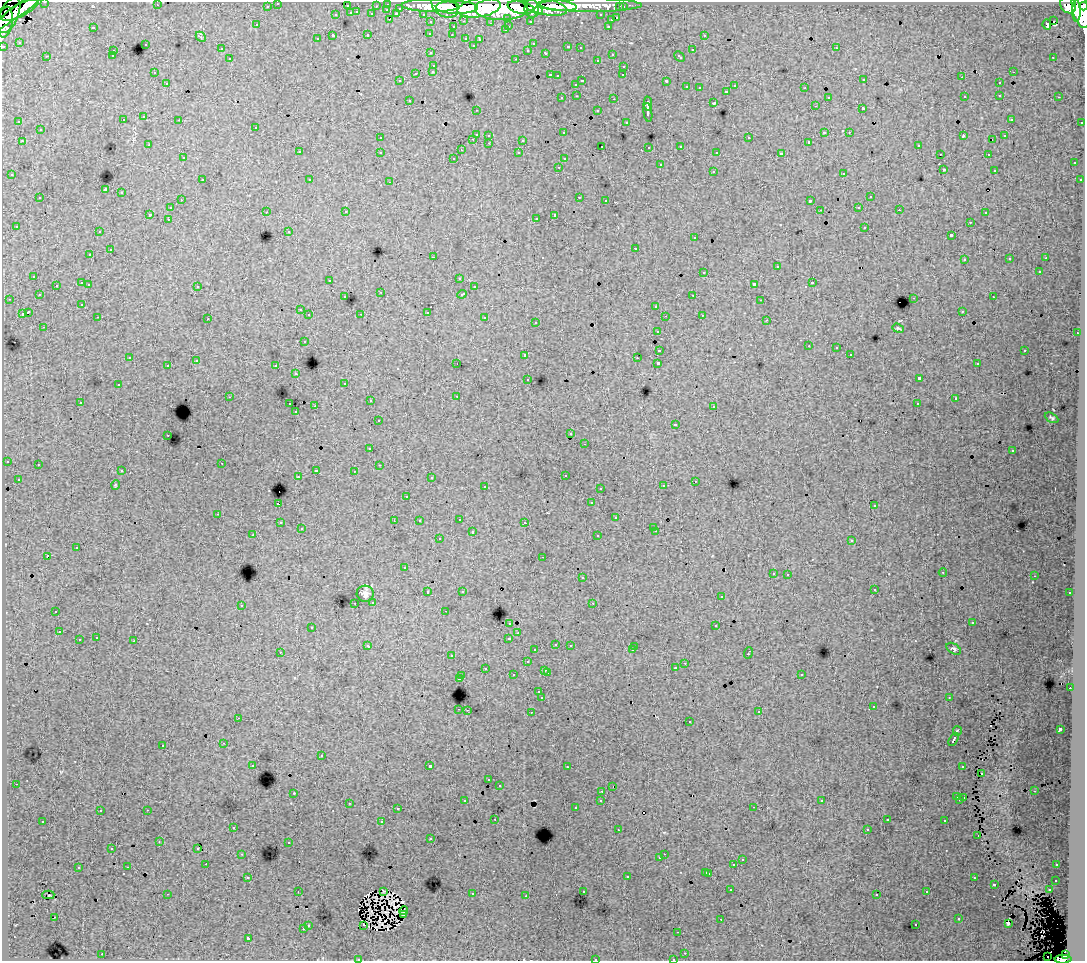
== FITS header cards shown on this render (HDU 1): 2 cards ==
NAXIS1  =                 1083
NAXIS2  =                  959

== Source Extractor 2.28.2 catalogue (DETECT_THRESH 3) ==
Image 1083 x 959 px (HDU 1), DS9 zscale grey, 1 PNG px = 1 image px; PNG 1087 x 963 px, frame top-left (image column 1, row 959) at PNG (2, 2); each listed source drawn as its Kron ellipse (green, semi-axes under 4 px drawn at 4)
Background 96.5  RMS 0.86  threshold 2.59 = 3 sigma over >= 5 px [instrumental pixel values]
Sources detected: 480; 6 with non-positive FLUX_AUTO (blend fragments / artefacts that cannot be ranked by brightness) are neither listed nor drawn; the other 474 listed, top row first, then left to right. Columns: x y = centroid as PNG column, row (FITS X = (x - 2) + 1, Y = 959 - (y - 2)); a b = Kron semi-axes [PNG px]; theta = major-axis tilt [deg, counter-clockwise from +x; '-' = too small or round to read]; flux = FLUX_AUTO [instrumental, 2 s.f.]
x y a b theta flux
45 2 3 2 - 1900
278 3 3 3 - 1900
388 4 3 3 - 3000
157 5 2 2 - 54
590 5 52 7 0 110000
1068 5 9 7 -60 65000
267 6 3 3 - 1400
347 6 3 3 - 540
376 6 3 2 - 660
430 6 29 6 -1 170000
444 6 14 10 -35 160000
558 6 18 5 -6 130000
1084 6 4 3 - 45000
457 7 21 6 -2 290000
521 7 13 6 -12 190000
545 7 22 8 -12 210000
620 7 3 3 - 990
623 7 3 3 - 1300
400 8 3 3 - 630
479 8 22 9 9 370000
501 9 26 11 -1 570000
532 9 9 7 -87 140000
21 10 20 6 28 92000
387 10 3 2 - 260
1081 10 19 8 -77 300000
538 11 4 3 - 47000
1076 11 10 4 -89 120000
16 12 33 5 35 130000
357 12 3 3 - 330
351 13 3 3 - 570
372 14 3 3 - 830
396 14 4 3 - 830
423 14 3 2 - 1600
9 15 19 9 66 190000
336 15 3 3 - 250
601 15 3 3 - 1300
508 18 3 3 - 880
617 18 3 3 - 400
390 19 3 2 - 300
611 20 3 3 - 300
464 21 3 2 - 240
530 21 3 3 - 920
1054 21 2 2 - 130
5 22 15 7 81 140000
431 22 3 3 - 1400
490 23 3 3 - 79
1047 24 5 3 - 170
257 25 2 2 - 41
509 26 3 2 - 260
608 26 3 2 - 340
93 27 3 3 - 850
453 27 3 3 - 360
505 30 3 2 - 170
430 33 3 2 - 47
368 34 3 3 - 380
452 35 3 2 - 120
704 35 3 3 - 270
333 36 3 3 - 1100
201 37 6 4 -45 82
466 38 3 3 - 280
317 39 3 3 - 120
480 39 4 3 - 250
19 42 4 4 - 69
145 44 3 3 - 200
533 44 3 2 - 84
473 45 3 3 - 120
3 46 3 3 - 3600
568 47 3 3 - 300
580 48 3 2 - 120
836 48 3 2 - 200
221 49 3 3 - 150
528 50 3 3 - 160
692 50 3 3 - 340
113 51 3 3 - 270
431 53 3 3 - 160
546 53 3 3 - 330
612 54 3 3 - 280
47 56 3 2 - 49
112 56 3 3 - 120
679 57 6 3 -43 370
1053 57 3 2 - 78
230 59 3 3 - 280
516 59 3 2 - 350
597 60 3 2 - 140
434 65 3 3 - 130
624 66 3 2 - 170
433 71 3 3 - 190
154 72 3 2 - 180
1013 72 3 2 - 190
416 73 3 3 - 440
550 75 3 2 - 460
623 75 3 2 - 97
557 76 3 3 - 100
962 77 3 2 - 44
864 80 3 2 - 92
400 81 3 3 - 160
582 81 3 2 - 430
666 81 3 3 - 800
167 83 3 2 - 160
999 83 3 2 - 200
576 84 3 3 - 220
735 86 3 3 - 270
687 87 3 3 - 150
699 88 3 2 - 46
805 88 2 2 - 34
727 91 3 3 - 220
1000 95 3 3 - 240
577 96 3 2 - 200
965 96 3 2 - 50
828 97 3 3 - 210
1059 97 3 2 - 150
562 98 3 3 - 190
614 99 3 2 - 340
409 100 3 2 - 190
714 103 3 3 - 920
648 104 7 3 88 1700
815 106 3 2 - 110
863 109 3 3 - 820
476 110 2 2 - 29
598 111 3 3 - 260
648 112 9 3 -81 1700
144 117 3 3 - 240
1011 119 3 3 - 220
123 120 3 2 - 67
179 120 3 2 - 150
19 122 3 3 - 140
626 122 3 3 - 140
1082 122 3 3 - 540
256 127 3 3 - 280
40 130 3 3 - 270
824 132 3 3 - 650
849 132 3 2 - 130
564 133 3 3 - 150
476 134 3 3 - 730
489 135 3 2 - 140
963 136 4 2 - 420
1005 136 3 3 - 170
380 138 3 3 - 220
749 138 3 3 - 390
473 139 3 2 - 130
523 140 3 3 - 700
992 140 3 2 - 73
22 141 3 2 - 200
809 142 3 3 - 94
489 143 3 2 - 250
149 145 3 2 - 160
602 146 3 2 - 160
681 146 3 3 - 130
918 146 3 3 - 220
649 147 3 3 - 160
461 150 4 3 - 50
299 152 3 3 - 320
380 152 3 3 - 270
717 152 3 3 - 130
519 153 3 3 - 140
781 154 4 3 - 1700
940 154 2 2 - 40
988 154 3 2 - 190
183 158 3 2 - 110
454 158 3 3 - 150
564 159 3 3 - 190
1074 163 3 3 - 360
660 165 3 3 - 450
559 167 3 2 - 210
944 170 3 2 - 43
994 170 3 2 - 63
713 171 3 3 - 260
844 173 3 3 - 360
12 175 3 2 - 99
202 180 3 2 - 240
310 180 3 3 - 130
1080 180 3 3 - 230
390 182 3 2 - 320
105 190 3 3 - 7200
121 193 3 3 - 450
579 197 3 2 - 350
870 197 3 3 - 390
40 198 3 3 - 210
181 200 3 2 - 60
606 200 3 2 - 150
810 201 4 3 - 1000
859 207 3 2 - 230
170 208 3 3 - 240
820 210 2 2 - 37
899 210 2 2 - 140
266 212 3 2 - 150
346 212 3 2 - 120
985 213 3 2 - 130
150 214 3 3 - 830
555 215 4 3 - 1300
536 218 3 2 - 110
168 219 3 2 - 180
970 222 3 2 - 160
16 226 3 3 - 180
865 227 3 3 - 410
289 231 3 3 - 110
99 232 3 2 - 130
951 235 3 3 - 1100
695 238 3 3 - 170
636 248 3 3 - 370
110 250 3 3 - 520
90 255 3 3 - 190
433 257 2 2 - 550
1046 257 4 2 - 37
1010 259 3 3 - 120
964 260 3 3 - 190
777 267 3 3 - 540
704 272 3 3 - 270
1039 272 3 3 - 550
34 276 3 3 - 260
459 278 3 3 - 230
329 280 2 2 - 76
82 283 3 3 - 760
813 283 3 3 - 510
89 284 3 2 - 220
754 284 4 3 - 1400
56 285 3 3 - 210
197 286 3 3 - 300
474 287 3 3 - 230
381 292 3 2 - 57
462 294 5 3 - 490
39 295 3 2 - 120
693 295 3 2 - 170
345 297 3 3 - 190
993 297 3 2 - 140
914 298 3 2 - 420
9 299 3 2 - 170
761 300 2 2 - 45
82 305 3 3 - 140
656 306 3 3 - 290
300 310 3 3 - 230
962 311 3 2 - 120
28 312 4 3 - 1000
427 312 3 3 - 500
22 314 4 3 - 700
361 314 3 2 - 46
309 315 3 3 - 210
702 315 3 2 - 130
665 316 3 2 - 74
98 317 3 2 - 170
485 318 3 3 - 310
208 319 3 3 - 53
767 320 3 2 - 69
536 322 3 3 - 130
44 327 3 2 - 230
898 328 6 3 -21 84
657 331 3 3 - 250
1077 333 3 2 - 250
304 341 3 3 - 210
809 346 2 2 - 30
836 348 3 3 - 230
659 350 4 3 - 970
1025 350 3 2 - 340
850 354 3 3 - 200
525 355 3 3 - 210
130 357 3 2 - 71
637 358 3 2 - 76
196 361 3 2 - 38
658 363 3 3 - 1700
457 364 2 2 - 26
977 364 3 3 - 140
168 365 3 3 - 320
276 366 3 3 - 370
296 374 3 3 - 160
528 379 3 2 - 140
919 379 4 3 - 2100
345 383 3 3 - 180
118 385 3 2 - 190
457 396 2 2 - 30
229 397 2 2 - 34
955 399 3 3 - 130
370 401 3 2 - 200
80 402 3 3 - 170
290 404 3 2 - 480
917 404 3 2 - 95
315 406 2 2 - 460
714 406 3 2 - 230
296 412 3 3 - 150
1052 418 7 4 -28 99
378 420 3 3 - 100
675 424 3 3 - 83
571 434 3 2 - 150
168 435 3 2 - 200
585 444 3 2 - 160
370 449 3 3 - 200
1012 451 3 3 - 230
7 461 3 3 - 190
222 463 2 2 - 130
38 465 2 2 - 44
379 465 3 2 - 79
316 470 3 2 - 340
122 471 3 3 - 230
354 471 3 2 - 89
565 475 3 3 - 210
298 476 2 2 - 96
431 478 3 3 - 110
18 479 3 3 - 180
695 481 3 2 - 210
115 485 5 3 - 44
485 486 3 2 - 240
663 486 3 3 - 300
600 488 3 2 - 180
407 496 3 2 - 78
592 503 3 3 - 200
278 504 3 3 - 690
874 506 3 3 - 150
218 514 3 2 - 240
616 518 3 3 - 300
459 519 3 2 - 320
394 521 2 2 - 39
419 521 3 3 - 150
525 522 3 3 - 140
280 523 3 3 - 240
654 527 3 3 - 150
301 529 3 3 - 120
656 531 3 2 - 330
472 532 3 3 - 530
253 535 3 2 - 120
598 536 3 3 - 280
439 539 3 3 - 120
852 540 3 3 - 240
77 548 3 3 - 750
47 556 3 3 - 1000
543 557 3 2 - 180
404 568 3 3 - 140
943 572 4 3 - 49
773 573 3 3 - 230
788 574 3 2 - 240
1034 576 2 2 - 32
582 578 3 3 - 350
874 589 3 3 - 270
462 591 3 3 - 180
428 592 3 3 - 390
1070 593 3 3 - 170
365 594 8 8 - 260
721 597 3 3 - 220
373 602 3 3 - 200
355 603 3 2 - 210
593 603 3 2 - 72
241 605 3 3 - 300
56 611 3 2 - 160
445 611 3 2 - 150
510 623 3 3 - 300
972 623 3 3 - 180
716 626 3 3 - 460
312 627 3 3 - 290
59 632 3 2 - 210
518 633 3 2 - 130
96 638 3 3 - 280
509 638 3 3 - 550
79 640 3 3 - 530
134 641 3 3 - 580
556 644 3 2 - 200
570 645 3 2 - 210
368 646 4 3 - 220
635 646 2 2 - 40
954 649 8 5 -32 130
535 650 3 3 - 150
632 650 3 2 - 260
280 652 3 2 - 53
748 653 6 3 70 510
452 656 3 3 - 150
527 662 3 3 - 350
685 663 3 2 - 180
485 668 3 3 - 320
675 668 3 3 - 150
545 670 3 3 - 310
547 673 3 2 - 390
801 674 3 3 - 160
513 675 3 3 - 340
462 676 3 2 - 320
459 679 4 3 - 880
1070 688 3 2 - 240
539 692 3 3 - 200
542 698 3 3 - 1600
949 698 3 2 - 43
873 707 3 2 - 210
459 709 3 2 - 330
467 710 3 2 - 250
531 712 3 2 - 270
759 712 3 3 - 53
238 718 2 2 - 34
690 722 3 3 - 310
1060 729 4 3 - 1600
957 731 5 3 - 830
954 739 7 3 59 970
224 743 3 2 - 270
163 745 3 3 - 230
321 756 3 3 - 230
253 766 3 3 - 110
430 766 3 3 - 2300
963 766 3 2 - 200
567 767 3 2 - 160
981 773 3 2 - 58
489 780 3 3 - 180
16 784 3 2 - 230
499 785 3 3 - 97
613 787 3 2 - 54
602 791 3 2 - 150
1034 791 3 2 - 250
294 793 3 3 - 46
957 797 3 3 - 420
964 798 2 2 - 38
960 799 3 3 - 180
601 800 3 3 - 290
465 801 3 3 - 170
822 801 3 3 - 120
349 803 3 2 - 290
753 807 3 2 - 190
576 808 3 3 - 150
398 809 3 2 - 86
147 810 3 2 - 420
100 811 3 3 - 250
495 819 2 2 - 35
887 820 3 3 - 150
43 821 3 3 - 210
945 821 3 3 - 350
382 822 3 3 - 570
233 827 3 3 - 240
867 829 3 2 - 130
618 830 2 2 - 86
978 836 3 2 - 77
431 839 3 3 - 110
159 842 3 2 - 33
289 842 2 2 - 45
198 848 3 2 - 110
112 849 3 2 - 87
242 854 3 2 - 210
664 854 2 2 - 160
660 858 3 3 - 140
742 860 3 3 - 220
206 864 2 2 - 150
734 864 3 3 - 810
1057 865 3 2 - 190
128 867 3 2 - 140
78 868 3 3 - 430
706 872 3 3 - 250
709 873 3 3 - 310
248 877 3 3 - 190
627 877 3 3 - 480
974 878 3 2 - 140
1056 880 3 3 - 370
994 884 3 3 - 480
731 890 3 2 - 200
1049 890 3 2 - 160
298 891 2 2 - 38
384 891 3 2 - 58
583 891 3 2 - 50
927 892 3 3 - 140
167 894 3 2 - 620
472 894 3 2 - 330
48 895 6 2 0 240
877 895 3 3 - 160
526 896 3 2 - 110
403 911 4 3 - 85
403 915 3 2 - 65
55 917 3 2 - 58
959 918 3 3 - 190
721 919 2 2 - 41
1008 923 3 2 - 45
308 925 3 3 - 370
364 925 3 2 - 61
916 925 3 2 - 210
303 929 3 3 - 280
678 932 3 2 - 180
248 938 3 3 - 1500
685 953 3 2 - 120
102 954 3 2 - 280
1065 955 4 4 - 30000
1048 957 2 2 - 200
358 959 4 3 - 90
595 959 3 2 - 300
673 959 3 2 - 130
1063 959 8 4 2 67000
At the frame edge (FLAGS 8, measured only in part): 9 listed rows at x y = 45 2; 278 3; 1084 6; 5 22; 3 46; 358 959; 595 959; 673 959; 1063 959
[6 non-positive-flux detections neither listed nor drawn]